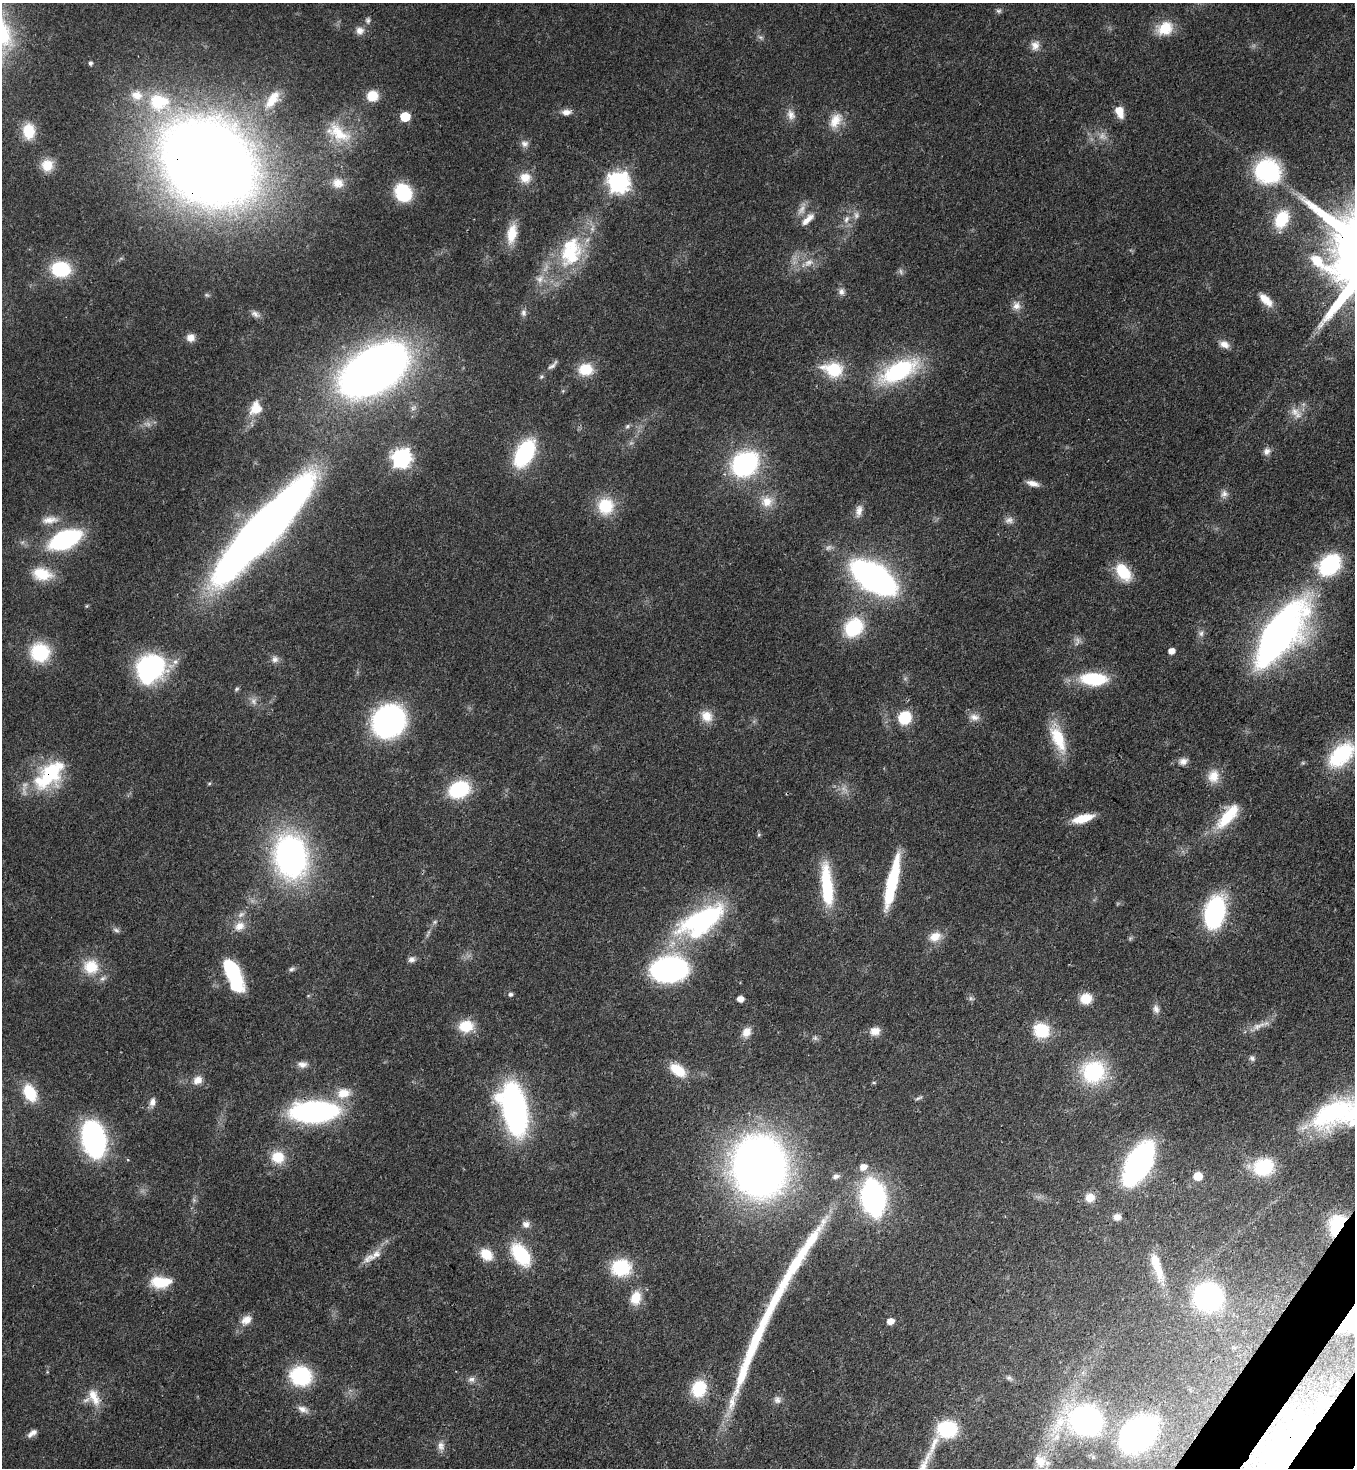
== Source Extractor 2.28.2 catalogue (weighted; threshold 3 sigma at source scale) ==
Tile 6 of 4 x 4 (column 2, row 2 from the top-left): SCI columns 1723-3075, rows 2990-4455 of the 6007 x 5984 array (HDU 1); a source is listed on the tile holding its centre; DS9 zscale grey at full resolution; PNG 1357 x 1470 px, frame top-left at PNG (2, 3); no overlay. Shown black and unused: <1% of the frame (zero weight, under 3 of 4 exposures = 7% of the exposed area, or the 3 px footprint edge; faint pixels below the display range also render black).
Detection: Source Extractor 2.28.2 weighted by HDU 2 'WHT'; one run over the whole footprint, this tile lists its part. Background 0.0668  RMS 0.0037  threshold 0.0167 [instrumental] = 3 sigma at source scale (4.5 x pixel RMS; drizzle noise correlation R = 1.50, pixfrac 1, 0.05/0.05 arcsec/px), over >= 5 px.
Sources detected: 188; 7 too faint to see at this stretch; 2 inside a brighter object's white glare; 2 long thin detections or spike segments (spike, bleed or trail) — not listed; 6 inside a brighter listed object's ellipse — not listed separately; the other 171 listed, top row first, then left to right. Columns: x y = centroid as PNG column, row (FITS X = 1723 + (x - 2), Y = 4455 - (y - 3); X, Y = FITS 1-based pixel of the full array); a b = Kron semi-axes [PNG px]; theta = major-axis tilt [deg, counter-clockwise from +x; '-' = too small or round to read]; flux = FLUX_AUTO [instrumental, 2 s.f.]
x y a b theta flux
999 11 8 5 -13 0.84
368 20 9 7 -81 1.2
1165 28 20 16 27 9.2
360 31 11 10 - 2.7
761 37 8 5 -19 0.9
1035 45 13 11 70 3
90 63 4 4 - 0.87
372 96 12 11 - 7.4
272 100 30 13 55 8.7
159 102 32 26 -7 25
1119 111 11 8 -71 6.2
566 112 12 8 6 2.6
791 115 15 10 -69 3.1
405 117 6 6 - 20
835 121 23 14 61 6.5
29 131 16 12 -85 9.1
338 133 39 20 -35 14
524 144 11 9 8 1.9
208 162 65 51 -34 860
47 165 14 14 - 6.1
1268 171 25 24 - 41
525 178 15 14 - 5.2
618 182 9 8 - 220
338 183 16 14 -20 5
403 193 15 12 -58 27
856 215 10 7 -82 1.6
808 219 21 8 44 3.6
846 219 11 7 67 2.1
1281 219 20 14 65 15
512 234 23 12 80 8.6
571 252 44 29 76 31
61 269 17 13 -3 23
540 279 13 10 40 3.3
841 292 9 8 - 1.7
1266 300 20 9 -45 4.7
1016 306 12 11 - 2.9
523 313 9 7 -88 1.4
255 314 13 8 -29 1.8
191 338 10 9 - 2.7
1224 344 13 8 -24 2.8
552 365 18 6 43 1.8
585 369 17 14 0 9.4
833 369 25 17 -11 15
374 370 49 28 32 380
898 371 45 20 26 41
256 408 17 14 61 6.7
1295 412 16 11 -27 4
627 426 7 5 66 0.86
1267 451 10 8 43 2
524 453 24 13 61 43
401 458 8 8 - 170
745 464 15 12 37 98
1033 483 16 7 -16 2.8
1224 494 11 9 56 2.1
767 501 18 16 24 6.2
606 506 20 20 - 14
859 511 17 8 76 2.7
50 520 24 10 6 4.6
1009 520 11 9 10 2
263 529 88 18 47 630
65 540 21 11 24 72
1330 565 23 17 41 35
1123 572 21 12 -53 13
42 574 25 15 -10 9.8
873 577 27 13 -32 250
87 606 6 4 88 0.38
854 627 18 15 45 26
1201 633 9 7 -82 1.4
1278 635 42 17 53 310
1171 651 5 5 - 3.2
40 652 17 16 - 25
275 659 10 9 - 1.9
175 662 9 7 43 2
150 668 28 23 51 61
1093 679 28 13 -2 22
237 689 7 5 28 0.63
253 701 10 8 -81 1.9
707 716 17 14 -44 5.2
974 717 14 9 -13 2.8
905 718 13 12 - 13
389 721 20 18 42 140
1058 739 38 14 -67 14
1341 755 34 20 44 29
1183 761 12 9 17 2.3
50 775 40 21 44 32
1213 776 18 15 72 5.5
209 783 6 4 2 0.45
459 789 16 12 22 35
1228 816 39 14 50 16
1083 818 24 9 15 8.3
759 835 6 5 - 0.54
290 856 37 27 -80 120
892 882 53 9 78 29
827 886 48 12 -85 25
1215 912 20 12 74 86
704 919 64 25 26 60
435 922 7 5 45 0.79
239 926 16 12 28 4.4
116 930 10 6 -24 1.1
935 937 16 12 21 5.2
411 959 10 8 22 1.6
91 967 21 20 - 11
292 969 8 6 10 0.93
232 970 30 12 -60 28
669 970 22 15 5 140
510 994 6 5 - 0.96
308 996 6 3 19 0.41
971 998 7 6 - 0.93
740 999 5 5 - 3.2
1086 999 11 10 - 7.7
1156 1009 12 8 -69 1.9
466 1026 17 13 4 9.9
1258 1026 21 8 23 3.8
1041 1030 14 12 -19 18
875 1031 13 10 15 3.6
746 1032 14 11 57 3.7
815 1038 7 7 - 1
1252 1058 8 6 -49 1.1
302 1064 13 9 -4 2.4
678 1070 19 11 -37 9.7
1093 1072 20 19 - 37
198 1080 13 10 34 3.3
874 1082 6 4 0 0.48
30 1093 19 13 -63 13
343 1093 22 15 15 7.4
918 1098 12 3 22 0.79
152 1102 13 8 77 2.2
514 1109 38 17 -78 140
314 1112 32 14 2 120
1335 1113 65 33 18 56
93 1139 22 13 -78 130
278 1157 17 15 -9 8.5
128 1160 4 3 - 0.35
1138 1163 25 12 60 210
759 1166 36 31 -84 410
863 1167 8 7 - 3.2
1263 1167 18 15 16 23
836 1176 10 6 13 1.3
1198 1176 7 6 - 6.5
873 1197 22 13 -80 140
1090 1197 12 12 - 4.2
1117 1217 9 8 - 2.2
526 1224 10 9 - 2.1
1337 1225 23 16 68 20
486 1254 16 12 -40 7.2
521 1254 25 14 -54 23
372 1256 33 9 30 5.1
797 1261 100 13 57 31
621 1267 20 17 9 20
1159 1272 29 11 -73 8
160 1282 24 13 0 11
1208 1297 18 18 - 85
636 1298 17 13 76 7
246 1320 16 11 38 3.8
890 1321 6 5 - 3.6
755 1341 67 12 66 24
301 1376 21 19 -12 27
1009 1378 9 6 -24 1.1
471 1379 10 7 -7 1.7
699 1389 19 16 69 15
94 1397 25 12 -64 6.3
777 1400 11 9 -56 1.8
1323 1403 14 12 -14 6.9
303 1409 16 8 -23 2.7
1085 1420 26 20 -3 140
947 1429 16 14 7 30
32 1433 13 6 36 2.1
1138 1434 23 16 41 190
441 1446 13 9 -88 2.5
1093 1457 7 6 - 1.1
1040 1461 20 18 -65 8.5
Overlapping masked pixels (flux is a lower limit): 6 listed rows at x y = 208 162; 263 529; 873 577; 50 775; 1337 1225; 1323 1403
Isophote crosses this tile's border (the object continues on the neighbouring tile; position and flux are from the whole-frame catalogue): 2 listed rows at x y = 1341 755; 1335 1113